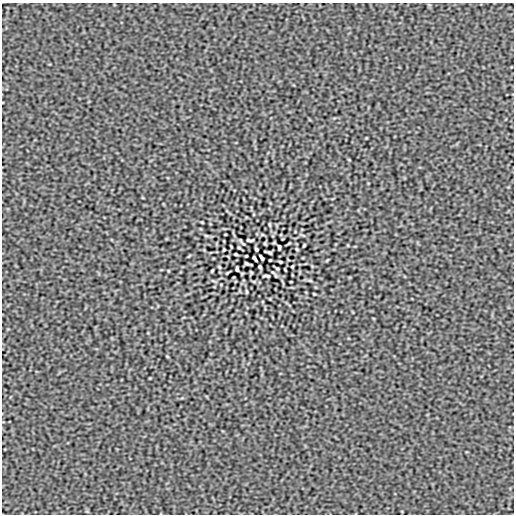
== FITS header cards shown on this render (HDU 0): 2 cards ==
NAXIS1  =                  512
NAXIS2  =                  512

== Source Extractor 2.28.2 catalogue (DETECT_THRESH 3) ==
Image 512 x 512 px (HDU 0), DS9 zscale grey, 1 PNG px = 1 image px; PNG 516 x 516 px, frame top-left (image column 1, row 512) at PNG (2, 3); no overlay
Background 6.52e-10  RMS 7.6e-07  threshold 2.29e-06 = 3 sigma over >= 5 px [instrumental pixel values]
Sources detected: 30; all 30 listed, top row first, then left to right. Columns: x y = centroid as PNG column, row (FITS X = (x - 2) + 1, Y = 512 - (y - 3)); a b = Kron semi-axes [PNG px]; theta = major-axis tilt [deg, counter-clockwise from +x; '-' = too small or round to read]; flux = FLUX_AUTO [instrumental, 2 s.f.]
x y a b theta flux
349 160 4 2 - 3.6e-05
202 222 3 2 - 3.8e-05
270 224 6 3 -81 4.9e-05
250 240 7 2 -4 7.6e-05
289 243 3 2 - 3.9e-05
304 245 3 2 - 5.2e-05
279 247 5 3 - 7.7e-05
239 248 4 2 - 4.3e-05
256 249 4 3 - 6.5e-05
297 249 3 2 - 4.6e-05
224 250 3 2 - 4.5e-05
269 252 7 2 -17 6.3e-05
236 254 3 2 - 5.4e-05
261 257 6 3 -58 8.8e-05
255 259 6 3 -58 8.8e-05
270 260 3 2 - 3.8e-05
280 262 3 2 - 5.4e-05
247 264 7 2 -17 6.3e-05
292 266 3 2 - 4.5e-05
219 267 3 2 - 4.6e-05
260 267 4 3 - 6.5e-05
277 268 4 2 - 4.3e-05
237 269 5 3 - 7.7e-05
212 271 3 2 - 5.2e-05
273 272 11 2 -35 7.4e-05
266 276 7 2 -4 7.6e-05
310 280 6 4 -19 5.9e-05
246 292 6 3 -81 4.9e-05
314 294 3 2 - 3.8e-05
167 356 4 2 - 3.7e-05